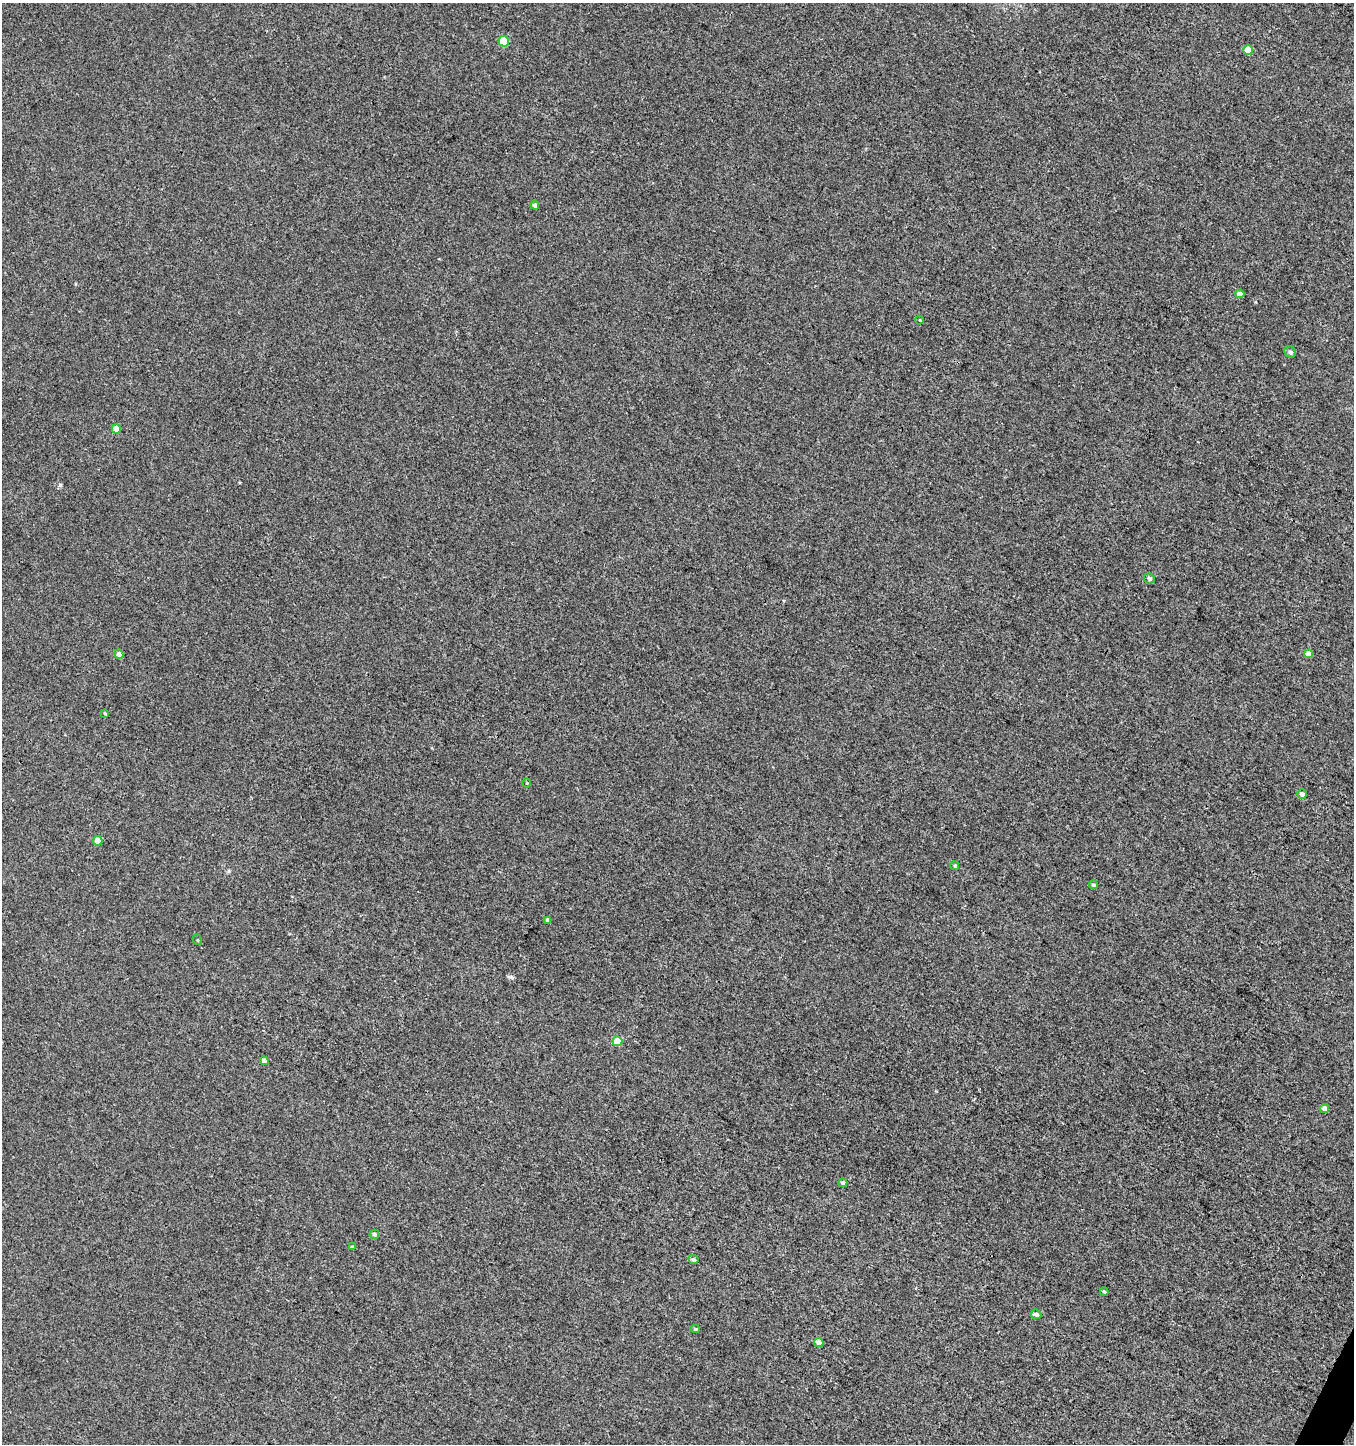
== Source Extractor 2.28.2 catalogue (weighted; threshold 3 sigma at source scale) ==
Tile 6 of 4 x 4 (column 2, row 2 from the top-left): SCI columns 1618-2969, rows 2886-4327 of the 5869 x 5776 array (HDU 1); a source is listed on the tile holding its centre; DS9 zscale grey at full resolution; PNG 1356 x 1446 px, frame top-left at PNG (2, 3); each listed source drawn as its Kron ellipse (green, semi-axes under 4 px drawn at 4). Shown black and unused: <1% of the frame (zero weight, under 3 of 4 exposures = <1% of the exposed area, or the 3 px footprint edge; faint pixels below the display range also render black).
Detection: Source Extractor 2.28.2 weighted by HDU 2 'WHT'; one run over the whole footprint, this tile lists its part. Background 0.00105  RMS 0.0035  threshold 0.0159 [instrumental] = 3 sigma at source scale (4.5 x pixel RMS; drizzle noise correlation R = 1.50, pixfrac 1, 0.0396/0.0396 arcsec/px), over >= 5 px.
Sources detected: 29; all 29 listed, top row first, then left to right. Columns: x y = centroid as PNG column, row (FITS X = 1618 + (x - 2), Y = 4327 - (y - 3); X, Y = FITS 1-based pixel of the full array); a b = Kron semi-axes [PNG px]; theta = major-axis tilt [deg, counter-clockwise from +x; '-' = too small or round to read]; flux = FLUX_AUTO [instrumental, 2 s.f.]
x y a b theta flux
504 41 5 5 - 11
1248 50 5 4 - 7
535 205 5 4 - 1.1
1240 294 4 4 - 2.2
920 320 4 3 - 0.3
1290 352 6 5 - 1
116 429 4 4 - 3.5
1149 578 5 5 - 1.1
119 654 4 4 - 2.1
1309 654 4 4 - 3.1
105 713 4 3 - 0.38
527 783 5 3 - 0.31
1302 794 5 4 - 1.9
98 841 5 4 - 3.2
955 866 4 4 - 0.59
1093 885 4 4 - 0.72
548 920 4 4 - 1.1
198 940 5 3 - 0.3
617 1041 5 5 - 7.8
264 1061 4 4 - 2.7
1324 1109 4 4 - 2.3
843 1183 4 4 - 0.8
374 1234 5 4 - 0.88
352 1247 4 3 - 0.38
693 1260 5 4 - 0.98
1104 1291 4 3 - 0.6
1036 1314 5 4 - 1.3
695 1329 4 4 - 0.56
819 1342 5 4 - 1.9
Unlisted compact peaks at least as high as the median listed source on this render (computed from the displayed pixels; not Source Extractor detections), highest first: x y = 60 485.